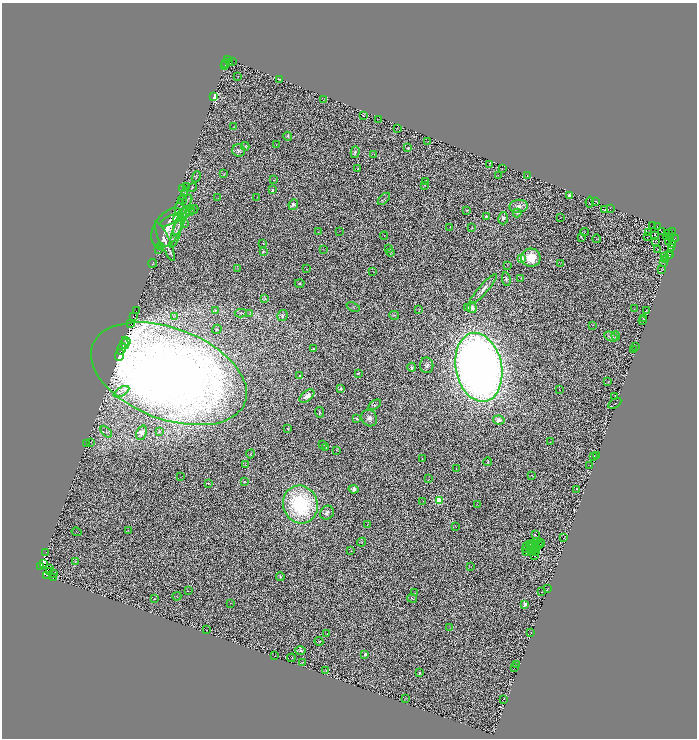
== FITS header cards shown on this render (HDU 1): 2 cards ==
NAXIS1  =                 1390
NAXIS2  =                 1472

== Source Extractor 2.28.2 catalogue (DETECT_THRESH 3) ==
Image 1390 x 1472 px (HDU 1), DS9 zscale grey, zoomed out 1/2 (1 PNG px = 2 x 2 image px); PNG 699 x 740 px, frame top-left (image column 2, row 1471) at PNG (2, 3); each listed source drawn as its Kron ellipse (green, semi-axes under 4 px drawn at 4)
Background 0.585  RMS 0.24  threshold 0.715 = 3 sigma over >= 5 px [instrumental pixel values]
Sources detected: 304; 57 cannot appear on this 1/2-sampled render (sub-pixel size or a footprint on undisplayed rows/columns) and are neither listed nor drawn; the other 247 listed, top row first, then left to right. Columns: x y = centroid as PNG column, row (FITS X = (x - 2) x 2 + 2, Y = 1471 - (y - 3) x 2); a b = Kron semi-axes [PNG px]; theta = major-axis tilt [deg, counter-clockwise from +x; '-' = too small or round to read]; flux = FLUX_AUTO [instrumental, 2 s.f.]
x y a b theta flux
228 60 3 2 - 1.7e+02
229 62 2 1 - 1.8e+02
233 62 3 1 - 1.4e+02
226 63 2 2 - 5.8e+02
225 66 2 2 - 2.1e+02
238 76 2 1 - 1.2e+01
279 79 2 2 - 2.1e+01
214 97 4 3 - 2.0e+03
323 100 2 1 - 2.9e+02
363 116 2 2 - 5.7e+01
378 119 2 1 - 1.2e+01
233 127 4 2 - 2.6e+01
397 129 4 1 - 1.8e+01
288 136 4 3 - 5.6e+01
427 142 3 1 - 1.1e+01
276 145 2 1 - 1.2e+01
245 146 4 3 - 3.9e+01
408 148 3 3 - 4.7e+01
239 151 6 6 - 1.1e+02
355 152 6 4 73 8.3e+01
374 154 2 2 - 1.2e+01
489 165 2 1 - 2.0e+01
358 169 3 3 - 4.8e+01
502 169 2 1 - 1.3e+01
224 174 3 2 - 1.8e+01
498 175 2 1 - 1.1e+01
527 175 3 1 - 1.8e+01
196 177 6 2 68 3.5e+01
274 180 2 2 - 2.8e+01
426 181 3 2 - 2.2e+01
425 185 2 1 - 1.7e+01
187 187 2 2 - 1.4e+01
192 187 5 2 - 3.8e+01
183 189 2 2 - 4.0e+02
273 190 3 2 - 5.5e+01
185 193 4 1 - 2.3e+01
569 196 4 4 - 2.2e+02
257 197 2 1 - 1.1e+01
218 198 3 1 - 1.3e+01
183 199 5 2 - 3.4e+01
384 199 7 1 45 3.7e+01
187 201 6 2 60 5.1e+01
595 201 2 1 - 1.4e+01
590 202 5 2 - 1.6e+01
293 204 5 4 - 1.6e+02
518 206 9 6 5 3.0e+02
179 208 8 4 78 6.5e+01
610 208 2 1 - 1.2e+01
193 210 5 2 - 4.2e+01
467 210 2 2 - 4.2e+01
604 210 2 1 - 9.7e+00
190 211 5 2 - 3.8e+01
517 213 4 3 - 7.0e+01
182 215 11 5 36 1.6e+02
486 216 3 3 - 7.2e+01
561 217 2 1 - 1.1e+01
503 218 6 5 - 1.5e+02
172 219 13 3 27 3.5e+02
180 222 15 3 67 2.5e+02
184 224 2 1 - 1.2e+01
653 226 2 1 - 1.6e+01
657 226 2 1 - 9.5e+00
450 227 2 1 - 1.7e+01
168 228 22 13 57 1.2e+03
472 228 3 1 - 1.5e+01
662 231 2 1 - 1.2e+01
672 231 2 1 - 5.4e+01
176 232 17 3 72 2.4e+02
318 232 2 1 - 1.3e+01
339 232 2 1 - 1.0e+01
584 232 4 1 - 1.5e+01
649 233 2 2 - 9.5e+00
669 233 2 1 - 2.5e+01
655 235 3 1 - 2.3e+01
384 236 4 2 - 1.9e+01
581 237 3 1 - 1.6e+01
647 237 4 2 - 1.1e+01
667 237 3 2 - 9.5e+00
670 237 2 2 - 2.8e+01
597 239 4 1 - 1.5e+01
675 239 2 2 - 4.3e+02
165 241 21 5 -65 5.5e+02
655 241 2 1 - 1.0e+01
669 242 2 1 - 1.9e+01
263 244 2 2 - 2.7e+01
672 245 2 2 - 2.3e+01
161 247 2 1 - 9.7e+00
672 247 2 1 - 1.6e+01
388 248 2 2 - 1.3e+01
158 249 2 1 - 1.1e+01
323 249 2 1 - 1.1e+01
658 250 2 1 - 1.3e+01
263 252 3 3 - 6.1e+01
390 252 4 3 - 4.2e+01
669 254 2 1 - 1.5e+01
664 256 2 1 - 1.8e+01
669 256 2 1 - 1.5e+01
522 258 3 2 - 7.4e+02
531 258 9 9 - 1.1e+03
666 260 2 1 - 1.1e+01
663 262 2 1 - 1.4e+01
153 263 4 1 - 2.3e+01
560 263 2 1 - 1.4e+01
507 265 2 1 - 9.5e+00
238 268 3 2 - 1.9e+01
306 269 2 1 - 1.4e+01
661 269 2 1 - 1.8e+01
373 271 2 1 - 1.5e+01
521 278 3 3 - 3.1e+01
506 279 7 3 -79 7.4e+01
300 283 5 3 - 8.0e+01
483 289 20 4 48 3.2e+02
265 299 3 3 - 5.0e+01
353 307 7 3 -20 4.8e+01
467 307 3 2 - 4.8e+01
472 308 5 5 - 2.5e+02
419 309 2 2 - 1.7e+01
634 309 2 1 - 1.2e+01
137 311 2 1 - 4.7e+01
215 311 4 3 - 3.2e+01
647 311 3 1 - 1.6e+01
241 313 6 2 -3 4.2e+01
250 313 3 3 - 3.8e+01
282 315 6 5 - 1.1e+02
394 315 5 2 - 4.9e+01
175 316 3 2 - 2.1e+01
133 317 2 2 - 5.5e+02
644 319 3 2 - 1.7e+01
643 321 2 1 - 1.0e+01
131 323 2 1 - 6.5e+02
593 325 3 2 - 1.6e+01
217 329 5 4 - 6.7e+01
616 336 4 3 - 4.4e+01
611 337 7 4 -25 2.2e+02
126 341 4 2 - 1.6e+03
125 344 5 2 - 1.7e+03
636 346 2 2 - 1.7e+01
121 349 6 2 74 8.5e+03
313 349 3 2 - 4.7e+01
634 349 2 1 - 1.0e+01
119 355 6 3 69 7.4e+03
427 365 7 6 - 1.5e+02
412 367 4 4 - 1.5e+02
479 367 35 23 -79 6.3e+04
358 373 3 2 - 2.9e+01
169 374 81 45 -21 5.6e+04
300 376 2 2 - 1.8e+02
608 381 3 2 - 1.7e+01
340 388 4 3 - 7.7e+01
559 390 3 2 - 1.4e+01
122 392 8 4 30 1.6e+02
307 396 8 5 38 4.5e+02
615 397 2 1 - 1.3e+01
615 403 7 2 33 3.0e+01
375 405 7 4 34 1.0e+02
320 412 5 3 - 5.4e+01
369 418 9 7 -55 2.9e+02
357 419 4 3 - 7.8e+01
499 420 6 4 -10 2.2e+02
288 428 3 3 - 3.3e+01
159 431 3 2 - 2.9e+01
106 432 7 4 -48 9.2e+01
141 433 7 5 66 2.6e+02
91 442 3 2 - 2.4e+01
550 442 2 1 - 1.4e+01
86 444 2 1 - 1.4e+01
323 444 2 1 - 1.2e+01
326 447 3 3 - 3.6e+01
336 450 2 2 - 3.0e+01
250 454 4 3 - 4.5e+01
597 455 2 1 - 1.3e+01
594 457 3 1 - 2.5e+01
422 459 2 1 - 1.5e+01
488 462 4 2 - 3.7e+01
245 465 2 1 - 1.4e+01
590 465 3 1 - 1.4e+01
456 468 2 1 - 1.3e+01
531 475 3 2 - 2.2e+01
180 477 2 1 - 1.1e+01
429 479 2 1 - 1.2e+01
244 481 2 2 - 5.8e+01
208 483 3 2 - 9.3e+01
353 489 5 4 - 1.5e+02
577 489 3 2 - 3.3e+01
423 501 3 2 - 1.3e+01
439 501 3 3 - 2.7e+03
300 504 19 17 -70 6.4e+03
477 505 3 2 - 1.7e+01
327 513 7 6 - 1.7e+02
367 525 2 2 - 1.6e+01
455 526 2 1 - 1.2e+01
128 531 3 1 - 1.8e+01
76 532 5 2 - 2.3e+01
535 534 2 1 - 1.1e+02
563 538 2 1 - 1.0e+01
361 542 4 3 - 3.0e+01
536 542 2 1 - 3.3e+01
541 542 2 1 - 1.4e+01
532 543 2 1 - 1.6e+01
530 544 3 1 - 5.9e+01
542 544 2 1 - 1.7e+01
539 546 2 1 - 2.2e+01
527 547 2 2 - 5.3e+01
532 547 4 1 - 7.7e+00
533 549 2 1 - 2.2e+01
526 550 2 1 - 4.4e+01
531 550 2 1 - 4.1e-01
351 551 2 1 - 1.0e+01
535 551 2 1 - 2.6e+01
46 552 2 1 - 1.5e+02
527 553 3 2 - 9.1e-04
535 556 2 1 - 4.6e+00
76 561 3 3 - 3.0e+01
43 564 3 2 - 3.8e+02
41 566 2 1 - 1.1e+03
471 567 3 2 - 1.3e+01
50 569 2 2 - 3.8e+02
49 571 2 1 - 6.1e+02
53 573 2 1 - 1.7e+01
47 575 2 1 - 2.9e+02
280 576 4 3 - 6.4e+01
54 578 3 1 - 6.3e+03
547 589 3 1 - 1.8e+01
188 591 2 2 - 2.2e+01
542 592 2 1 - 6.4e+01
414 593 4 1 - 1.8e+01
177 596 5 4 - 4.0e+01
412 598 5 2 - 3.0e+01
154 599 2 1 - 2.1e+01
230 603 2 2 - 1.8e+01
525 604 4 3 - 2.0e+02
450 628 4 2 - 2.3e+01
206 630 2 1 - 1.2e+01
531 633 2 1 - 1.1e+01
327 634 2 1 - 1.1e+01
319 641 4 3 - 3.9e+01
300 651 5 2 - 7.7e+01
365 654 2 2 - 2.8e+02
275 656 2 1 - 1.5e+01
291 658 4 1 - 1.8e+01
302 662 4 2 - 2.3e+01
517 664 4 1 - 1.8e+01
514 668 3 1 - 1.7e+01
326 671 3 3 - 5.2e+01
419 673 3 2 - 4.5e+01
405 699 4 1 - 1.1e+01
504 699 2 1 - 2.2e+01
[57 sub-pixel or undisplayed-footprint detections neither listed nor drawn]